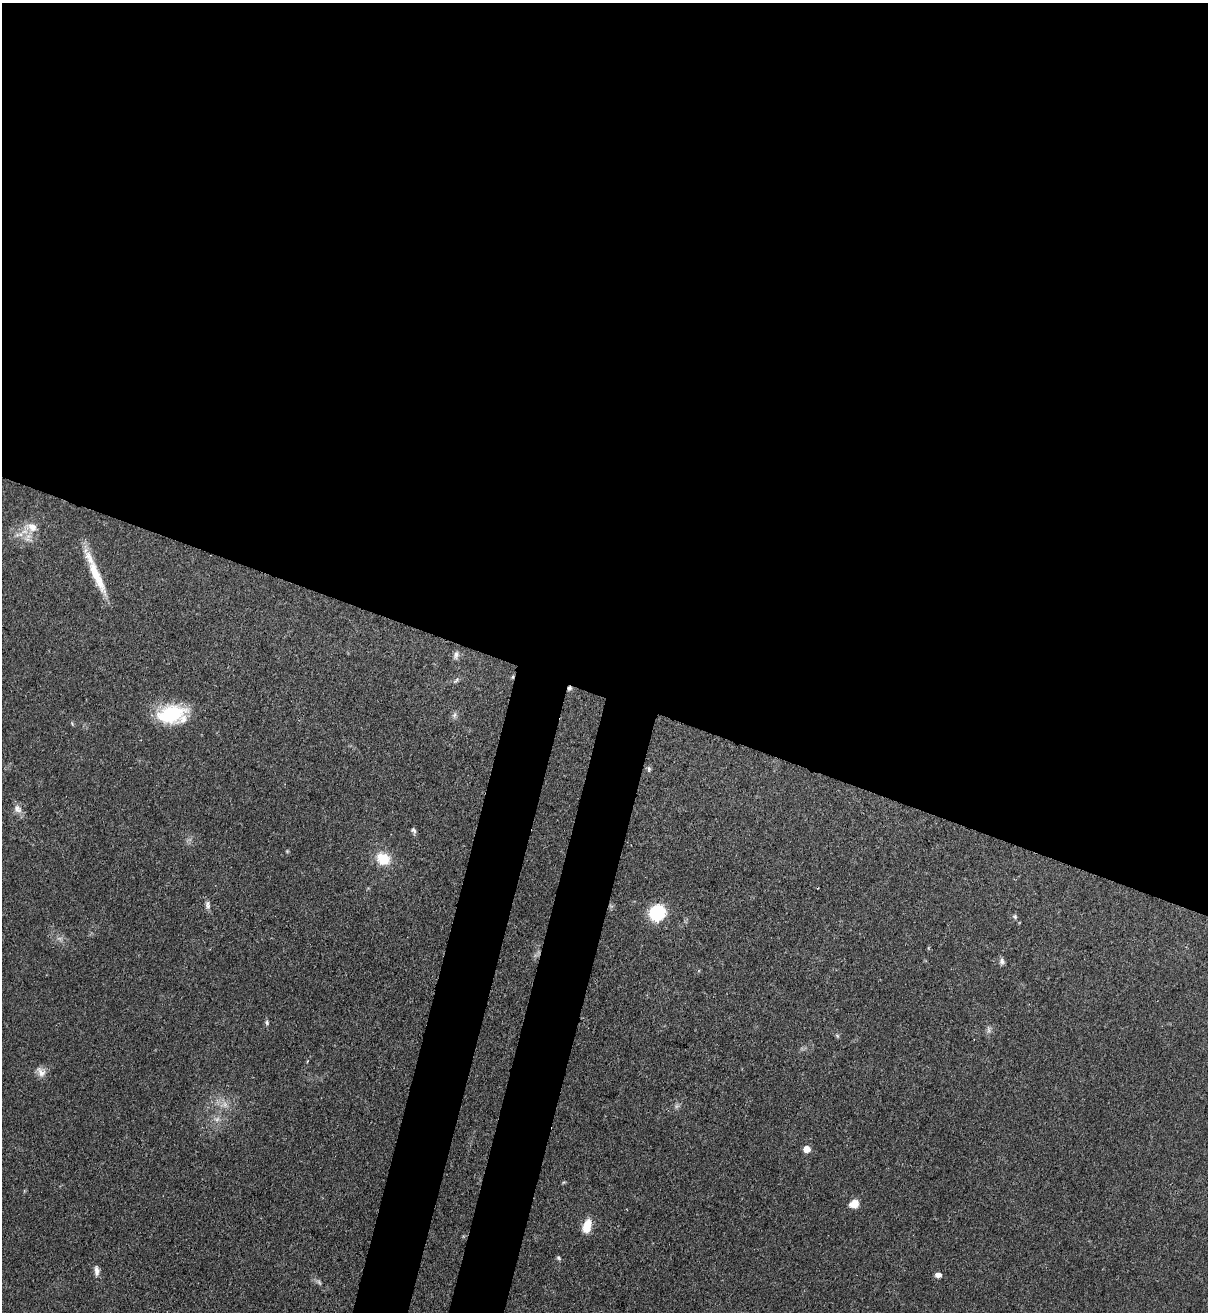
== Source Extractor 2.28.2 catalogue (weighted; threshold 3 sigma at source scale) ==
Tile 3 of 4 x 4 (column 3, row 1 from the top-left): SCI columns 2629-3834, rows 3963-5272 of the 5381 x 5304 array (HDU 1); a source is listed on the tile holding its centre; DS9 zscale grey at full resolution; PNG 1210 x 1314 px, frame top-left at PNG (2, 3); no overlay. Shown black and unused: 57% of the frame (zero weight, under 3 of 4 exposures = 7% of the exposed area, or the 3 px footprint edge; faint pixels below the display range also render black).
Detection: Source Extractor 2.28.2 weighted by HDU 2 'WHT'; one run over the whole footprint, this tile lists its part. Background 0.0871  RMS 0.004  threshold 0.0179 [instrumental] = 3 sigma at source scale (4.5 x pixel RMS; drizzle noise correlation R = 1.50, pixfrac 1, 0.05/0.05 arcsec/px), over >= 5 px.
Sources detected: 30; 2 too faint to see at this stretch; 2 cosmic-ray / hot-pixel residue — not listed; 1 inside a brighter listed object's ellipse — not listed separately; the other 25 listed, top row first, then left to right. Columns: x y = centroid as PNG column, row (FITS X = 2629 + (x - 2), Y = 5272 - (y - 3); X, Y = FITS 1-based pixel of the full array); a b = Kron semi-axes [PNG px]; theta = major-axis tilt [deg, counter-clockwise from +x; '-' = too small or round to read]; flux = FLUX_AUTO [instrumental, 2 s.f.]
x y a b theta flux
32 527 16 12 -17 5.1
97 576 54 10 -66 12
456 655 12 7 69 1.6
456 680 9 4 51 0.83
171 714 33 20 13 22
454 715 8 5 72 1.1
649 769 7 5 72 0.75
17 809 13 10 -49 2.5
413 830 8 5 -40 0.86
287 851 5 4 - 0.38
383 859 15 12 -34 9.4
208 905 11 6 -82 1.5
657 913 12 11 - 28
1015 917 7 5 -58 0.78
1002 961 9 6 -85 1.3
267 1022 7 5 -76 0.72
989 1030 10 4 -90 1.1
41 1072 15 10 -55 2.8
217 1119 9 6 25 1.5
807 1149 5 5 - 6.6
854 1204 10 8 27 4.5
587 1226 16 9 75 6.3
558 1258 7 4 -28 0.62
97 1271 13 6 -88 1.9
938 1275 7 5 -2 1.9